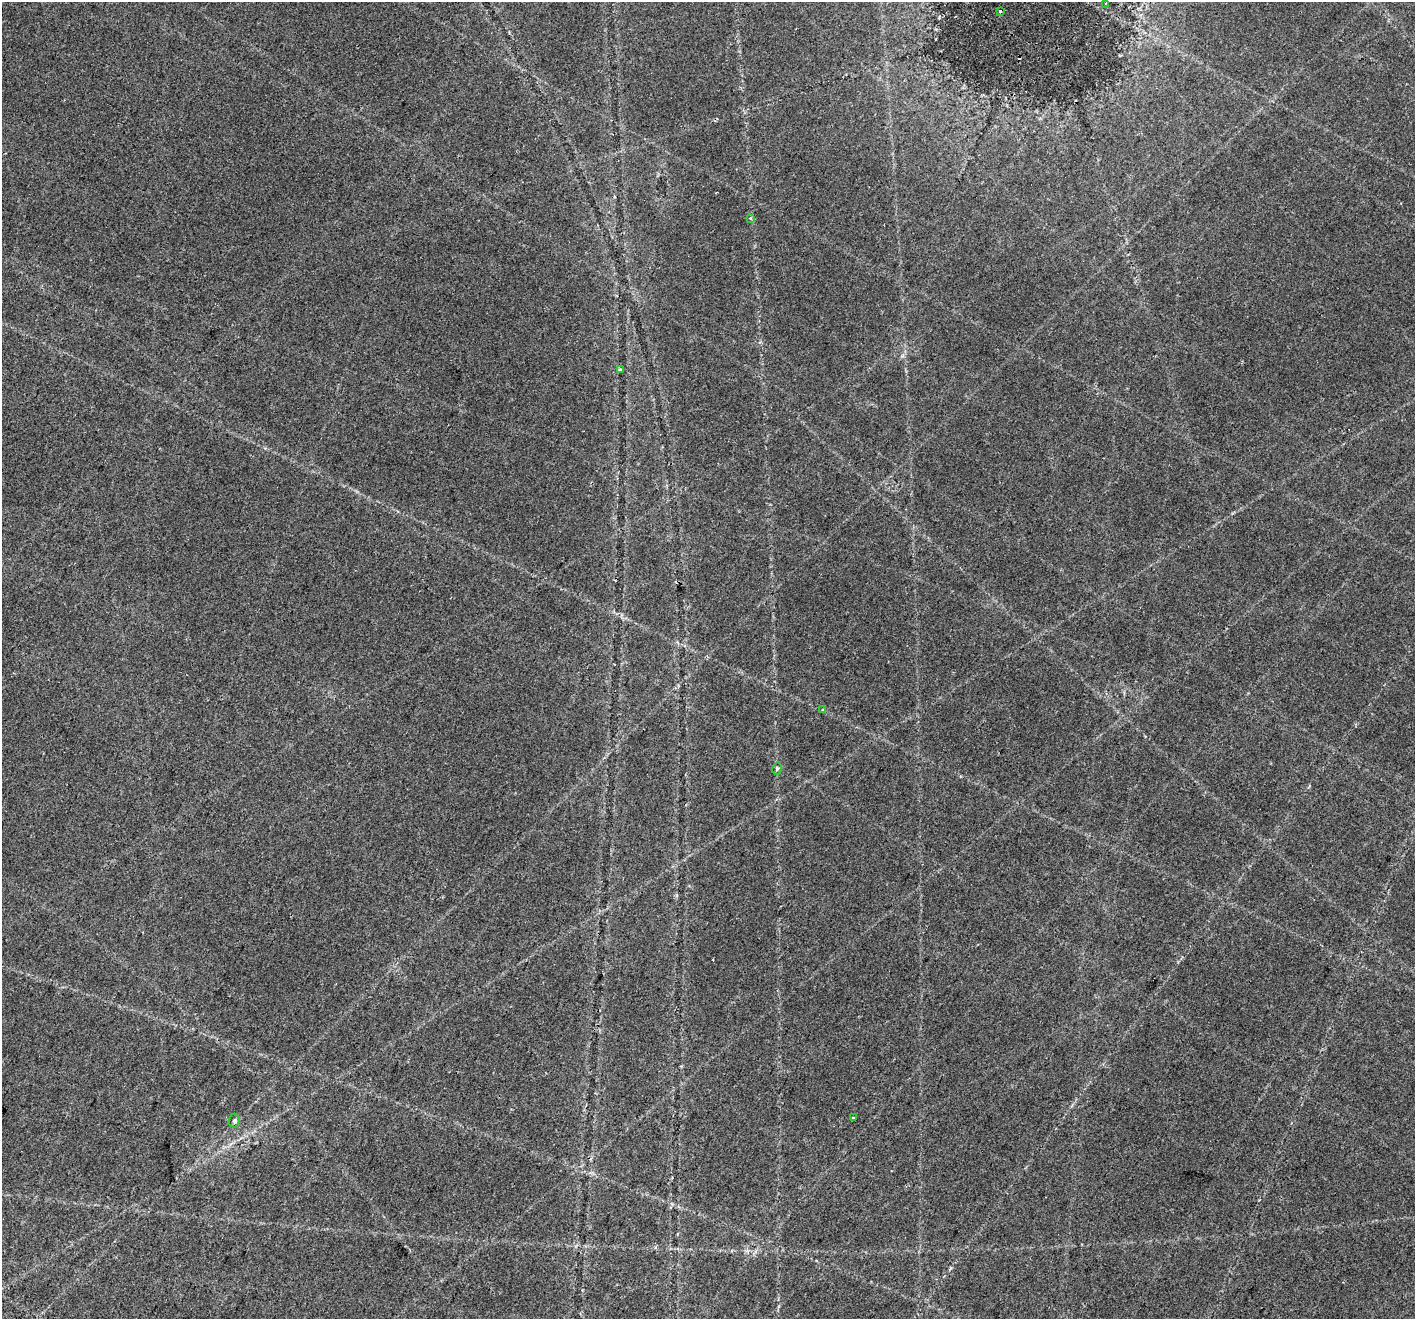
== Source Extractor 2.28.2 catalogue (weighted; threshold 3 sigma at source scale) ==
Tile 7 of 4 x 4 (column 3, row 2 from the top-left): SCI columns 2890-4302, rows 2977-4293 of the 5770 x 5890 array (HDU 1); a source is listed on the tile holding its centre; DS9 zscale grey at full resolution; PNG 1417 x 1321 px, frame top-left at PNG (2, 2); each listed source drawn as its Kron ellipse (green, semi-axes under 4 px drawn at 4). Shown black and unused: <1% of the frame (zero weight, under 2 of 3 exposures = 4% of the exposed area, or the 3 px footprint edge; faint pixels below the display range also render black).
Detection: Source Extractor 2.28.2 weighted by HDU 2 'WHT'; one run over the whole footprint, this tile lists its part. Background 0.0599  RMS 0.0067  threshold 0.0301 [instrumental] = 3 sigma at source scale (4.5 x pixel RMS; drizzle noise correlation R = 1.50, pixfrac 1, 0.0396/0.0396 arcsec/px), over >= 5 px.
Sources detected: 11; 3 cosmic-ray / hot-pixel residue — neither listed nor drawn; the other 8 listed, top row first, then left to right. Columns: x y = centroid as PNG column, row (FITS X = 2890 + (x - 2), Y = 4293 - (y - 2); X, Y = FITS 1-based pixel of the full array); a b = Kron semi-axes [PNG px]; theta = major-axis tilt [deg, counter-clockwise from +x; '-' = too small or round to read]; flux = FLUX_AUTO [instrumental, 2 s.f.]
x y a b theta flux
1106 3 3 2 - 0.59
1000 11 3 3 - 1.8
750 218 4 3 - 0.79
620 370 4 3 - 1.1
823 710 3 3 - 0.95
777 768 6 4 78 1.1
853 1118 3 3 - 0.83
234 1121 7 5 87 1.2